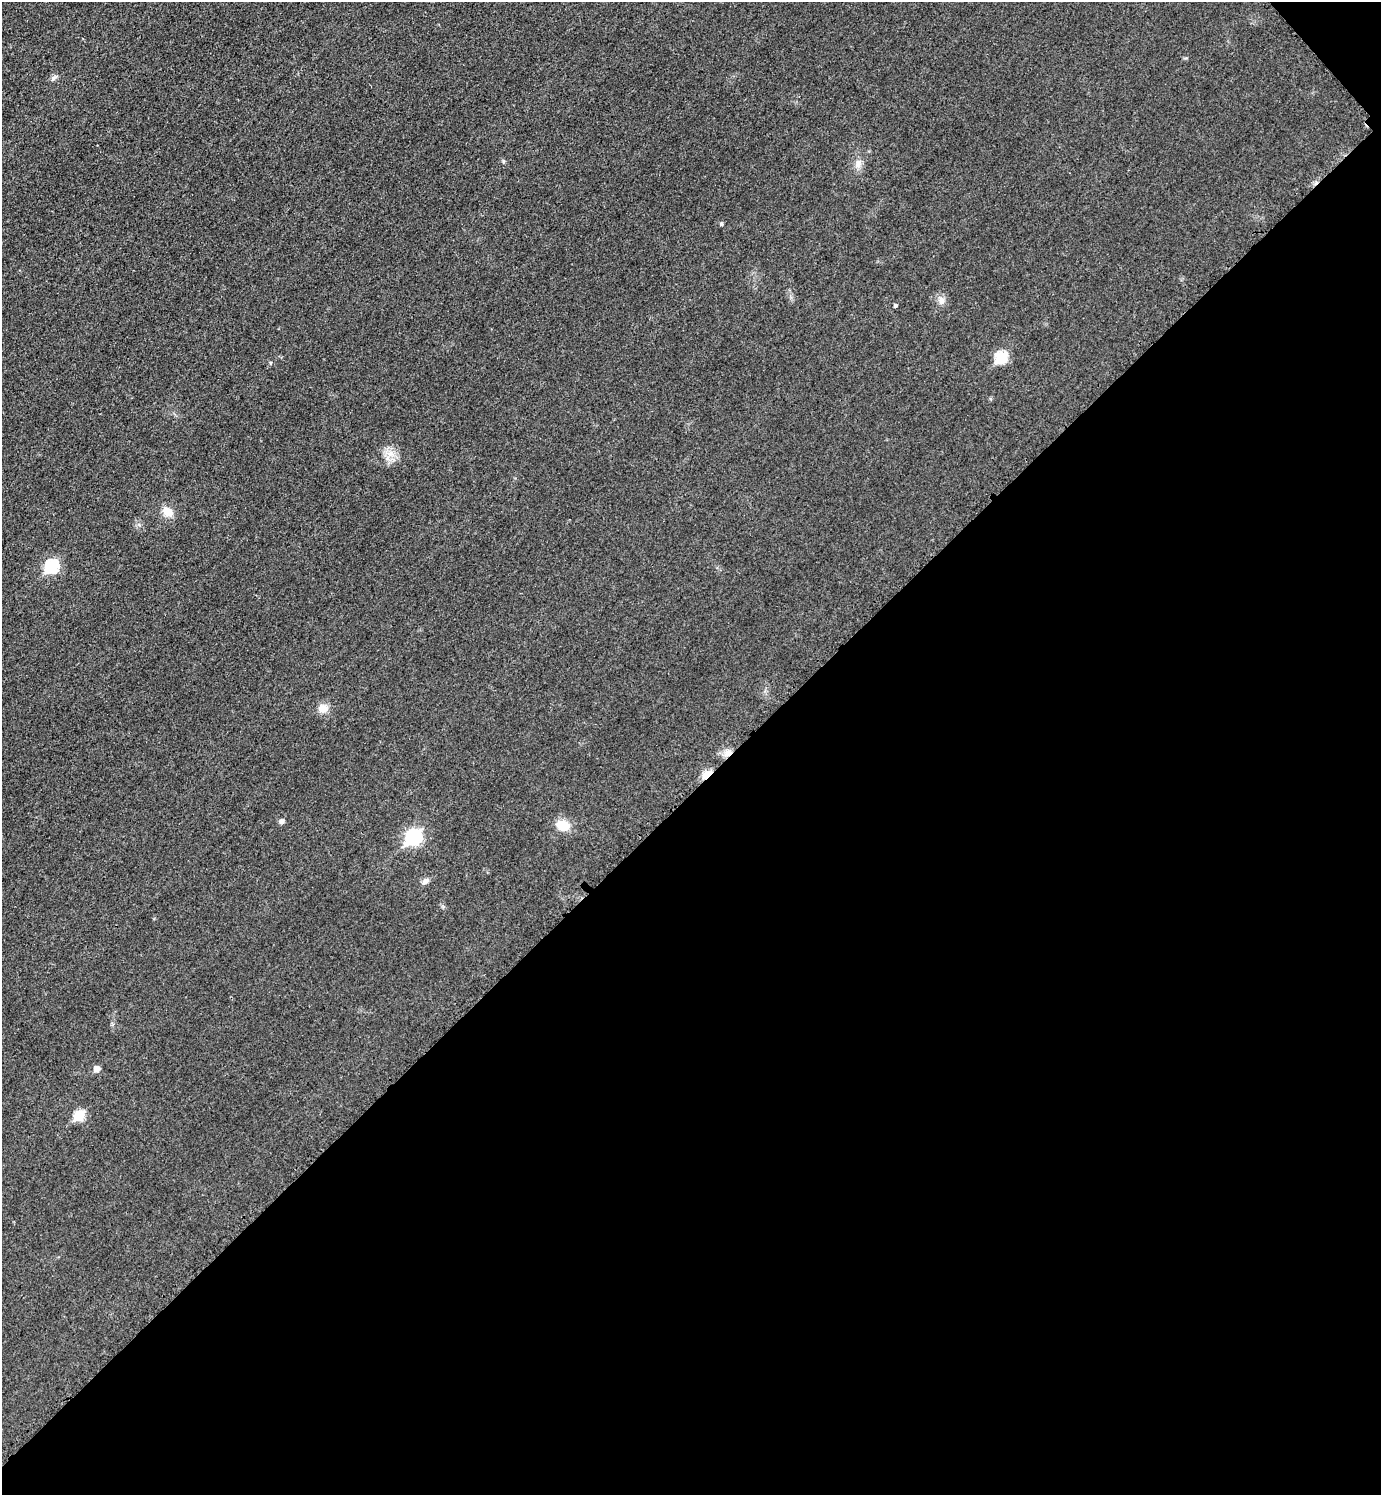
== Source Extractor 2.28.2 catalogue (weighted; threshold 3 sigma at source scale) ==
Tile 12 of 4 x 4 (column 4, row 3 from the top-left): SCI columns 4451-5829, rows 1502-2994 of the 5995 x 5997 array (HDU 1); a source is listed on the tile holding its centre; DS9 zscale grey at full resolution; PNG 1383 x 1497 px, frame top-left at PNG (2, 2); no overlay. Shown black and unused: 47% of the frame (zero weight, under 3 of 4 exposures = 1% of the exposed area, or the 3 px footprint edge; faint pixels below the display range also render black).
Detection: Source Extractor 2.28.2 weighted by HDU 2 'WHT'; one run over the whole footprint, this tile lists its part. Background 0.0342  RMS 0.006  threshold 0.0268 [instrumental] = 3 sigma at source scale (4.5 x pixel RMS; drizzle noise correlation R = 1.50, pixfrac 1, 0.05/0.05 arcsec/px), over >= 5 px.
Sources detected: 19; all 19 listed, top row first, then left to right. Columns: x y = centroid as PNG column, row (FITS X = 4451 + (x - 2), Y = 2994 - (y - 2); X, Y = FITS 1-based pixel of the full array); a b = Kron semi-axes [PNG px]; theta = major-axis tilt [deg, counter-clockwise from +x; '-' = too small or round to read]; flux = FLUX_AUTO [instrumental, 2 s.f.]
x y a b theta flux
54 78 8 4 45 1.3
503 161 6 4 -72 0.77
858 164 12 7 71 3.4
721 224 4 4 - 1
942 300 12 7 -63 2.9
895 306 4 4 - 1.1
1001 357 7 6 - 45
390 454 9 8 - 4.6
168 512 12 9 -34 7.1
52 567 7 6 - 58
323 709 14 11 10 5.1
728 753 11 7 38 3.7
707 774 12 7 39 5.9
282 821 7 6 - 1.6
563 825 13 10 -20 11
413 837 8 7 - 110
425 881 12 6 43 2.1
96 1069 6 5 - 4.1
79 1115 6 6 - 31
Overlapping masked pixels (flux is a lower limit): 2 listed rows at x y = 728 753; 707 774